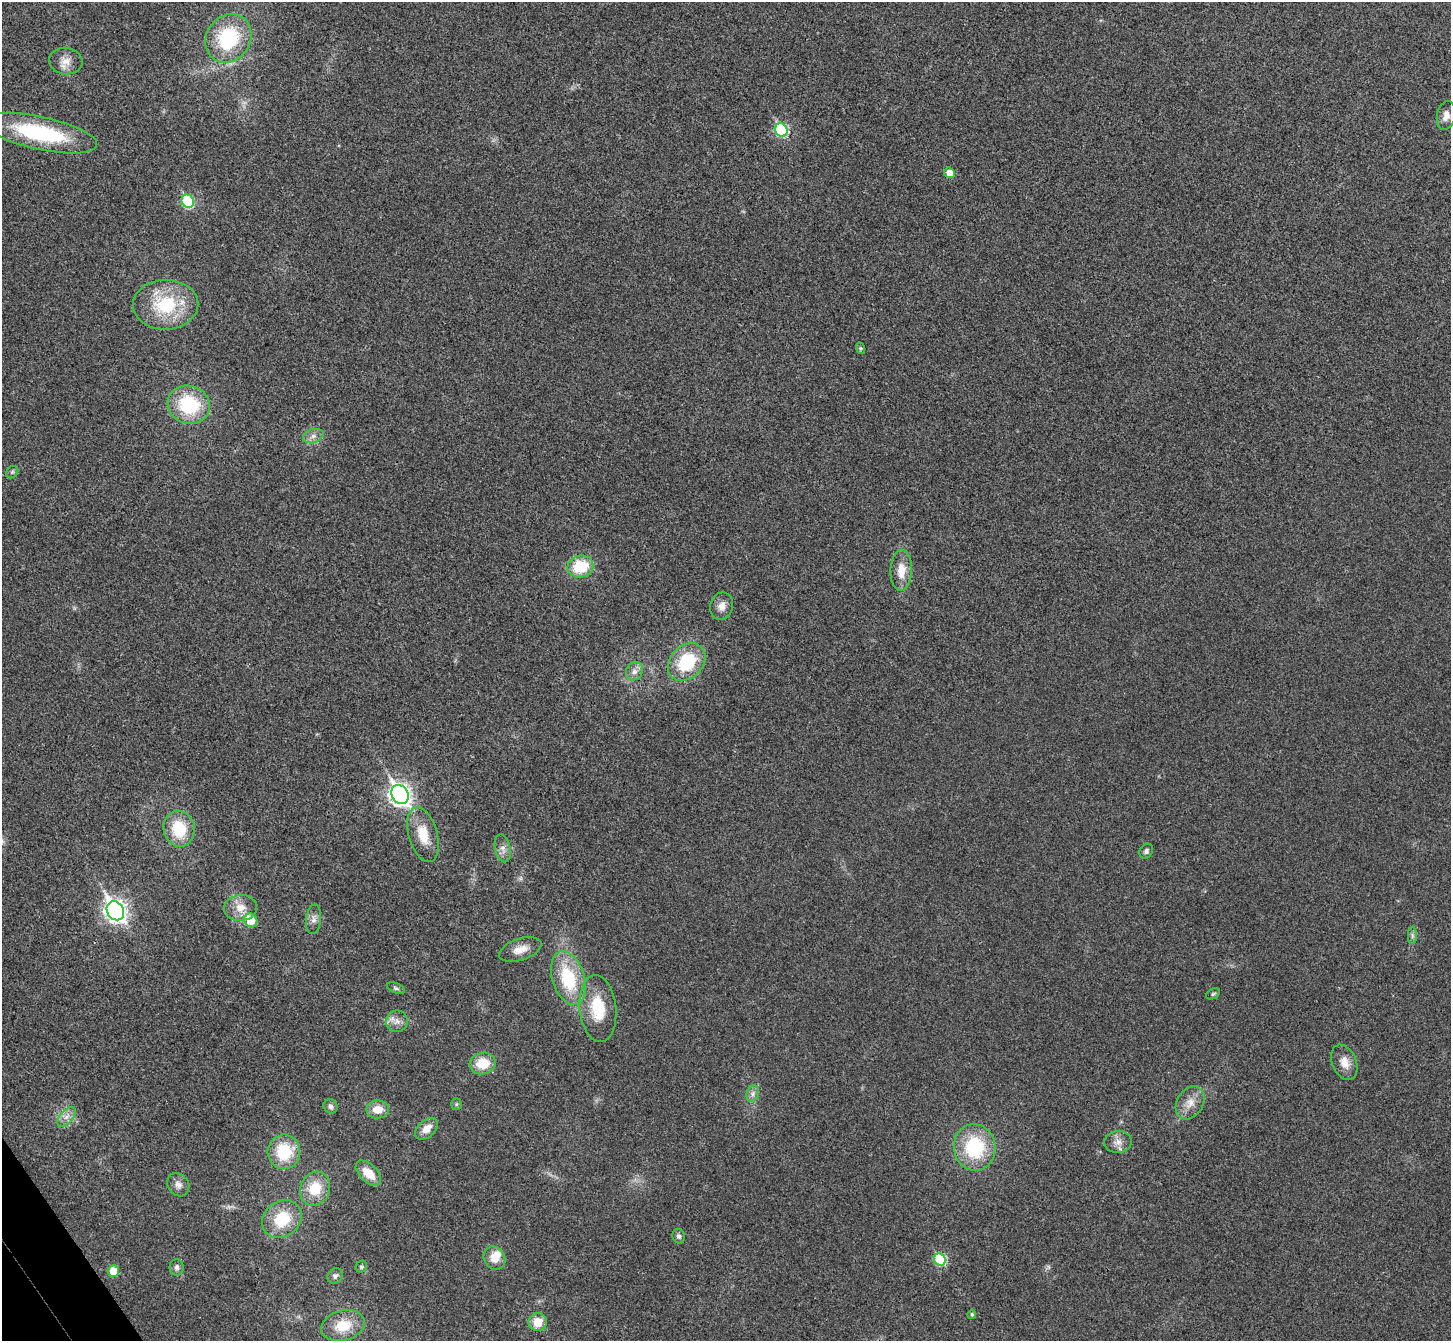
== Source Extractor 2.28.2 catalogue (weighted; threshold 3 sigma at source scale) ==
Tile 7 of 4 x 4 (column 3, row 2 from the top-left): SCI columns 2948-4396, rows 2871-4209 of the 5898 x 5875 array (HDU 1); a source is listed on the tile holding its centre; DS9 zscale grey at full resolution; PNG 1453 x 1343 px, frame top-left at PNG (2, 2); each listed source drawn as its Kron ellipse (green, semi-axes under 4 px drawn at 4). Shown black and unused: <1% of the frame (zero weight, under 3 of 4 exposures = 6% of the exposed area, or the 3 px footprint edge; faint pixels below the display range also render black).
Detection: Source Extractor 2.28.2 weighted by HDU 2 'WHT'; one run over the whole footprint, this tile lists its part. Background 0.0533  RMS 0.0066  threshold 0.0295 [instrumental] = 3 sigma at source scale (4.5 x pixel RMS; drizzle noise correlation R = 1.50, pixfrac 1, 0.05/0.05 arcsec/px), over >= 5 px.
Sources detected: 61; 1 too faint to see at this stretch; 1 inside a brighter object's white glare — neither listed nor drawn; the other 59 listed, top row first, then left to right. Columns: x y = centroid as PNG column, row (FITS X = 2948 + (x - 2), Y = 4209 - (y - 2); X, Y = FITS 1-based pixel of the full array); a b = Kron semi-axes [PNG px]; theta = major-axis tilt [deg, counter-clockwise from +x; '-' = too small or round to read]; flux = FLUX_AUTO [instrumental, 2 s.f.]
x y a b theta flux
228 38 25 22 56 46
66 61 16 13 -7 7.1
1446 116 14 9 79 5.2
781 130 7 6 - 56
40 133 58 16 -12 64
949 173 5 5 - 7.9
188 201 7 6 - 43
166 305 32 25 1 39
860 348 6 4 -71 0.91
189 405 21 19 -20 41
313 436 11 6 20 3.1
12 472 7 5 47 1.2
580 567 13 11 14 26
901 570 21 10 88 11
722 606 14 11 76 5.3
687 662 21 16 45 36
634 671 9 8 - 3.8
400 794 10 8 -57 360
179 829 18 15 -78 25
423 835 28 14 -74 16
503 848 14 7 -77 4
1146 851 8 6 52 1.9
240 908 16 13 5 9
115 911 10 8 -57 380
314 919 15 7 83 3.5
251 920 7 6 - 14
1412 935 9 4 -89 1.5
520 949 22 10 18 8.3
568 978 28 16 -72 40
396 988 9 5 -24 1.6
1213 994 7 4 30 1.1
598 1008 33 18 -84 25
397 1021 11 10 - 4.6
1344 1062 18 12 -66 7.1
483 1063 13 11 9 15
753 1094 8 6 71 2.4
1190 1103 18 13 61 8.2
456 1104 5 5 - 0.96
331 1106 7 6 - 2
378 1109 11 9 0 8.6
67 1117 12 6 49 4
427 1129 13 8 40 6.7
1118 1142 13 11 6 5.2
975 1147 23 20 -80 44
284 1152 17 16 - 28
368 1173 15 9 -44 12
178 1185 12 10 -53 4.1
315 1189 17 14 67 18
282 1219 21 17 40 24
679 1236 7 6 - 1.9
494 1258 12 10 -55 8.1
940 1260 6 5 - 37
177 1267 8 7 - 2.2
361 1267 6 5 - 1.3
113 1271 6 5 - 11
335 1276 8 7 - 2
972 1314 4 4 - 1.1
538 1322 9 9 - 10
343 1326 22 15 14 17